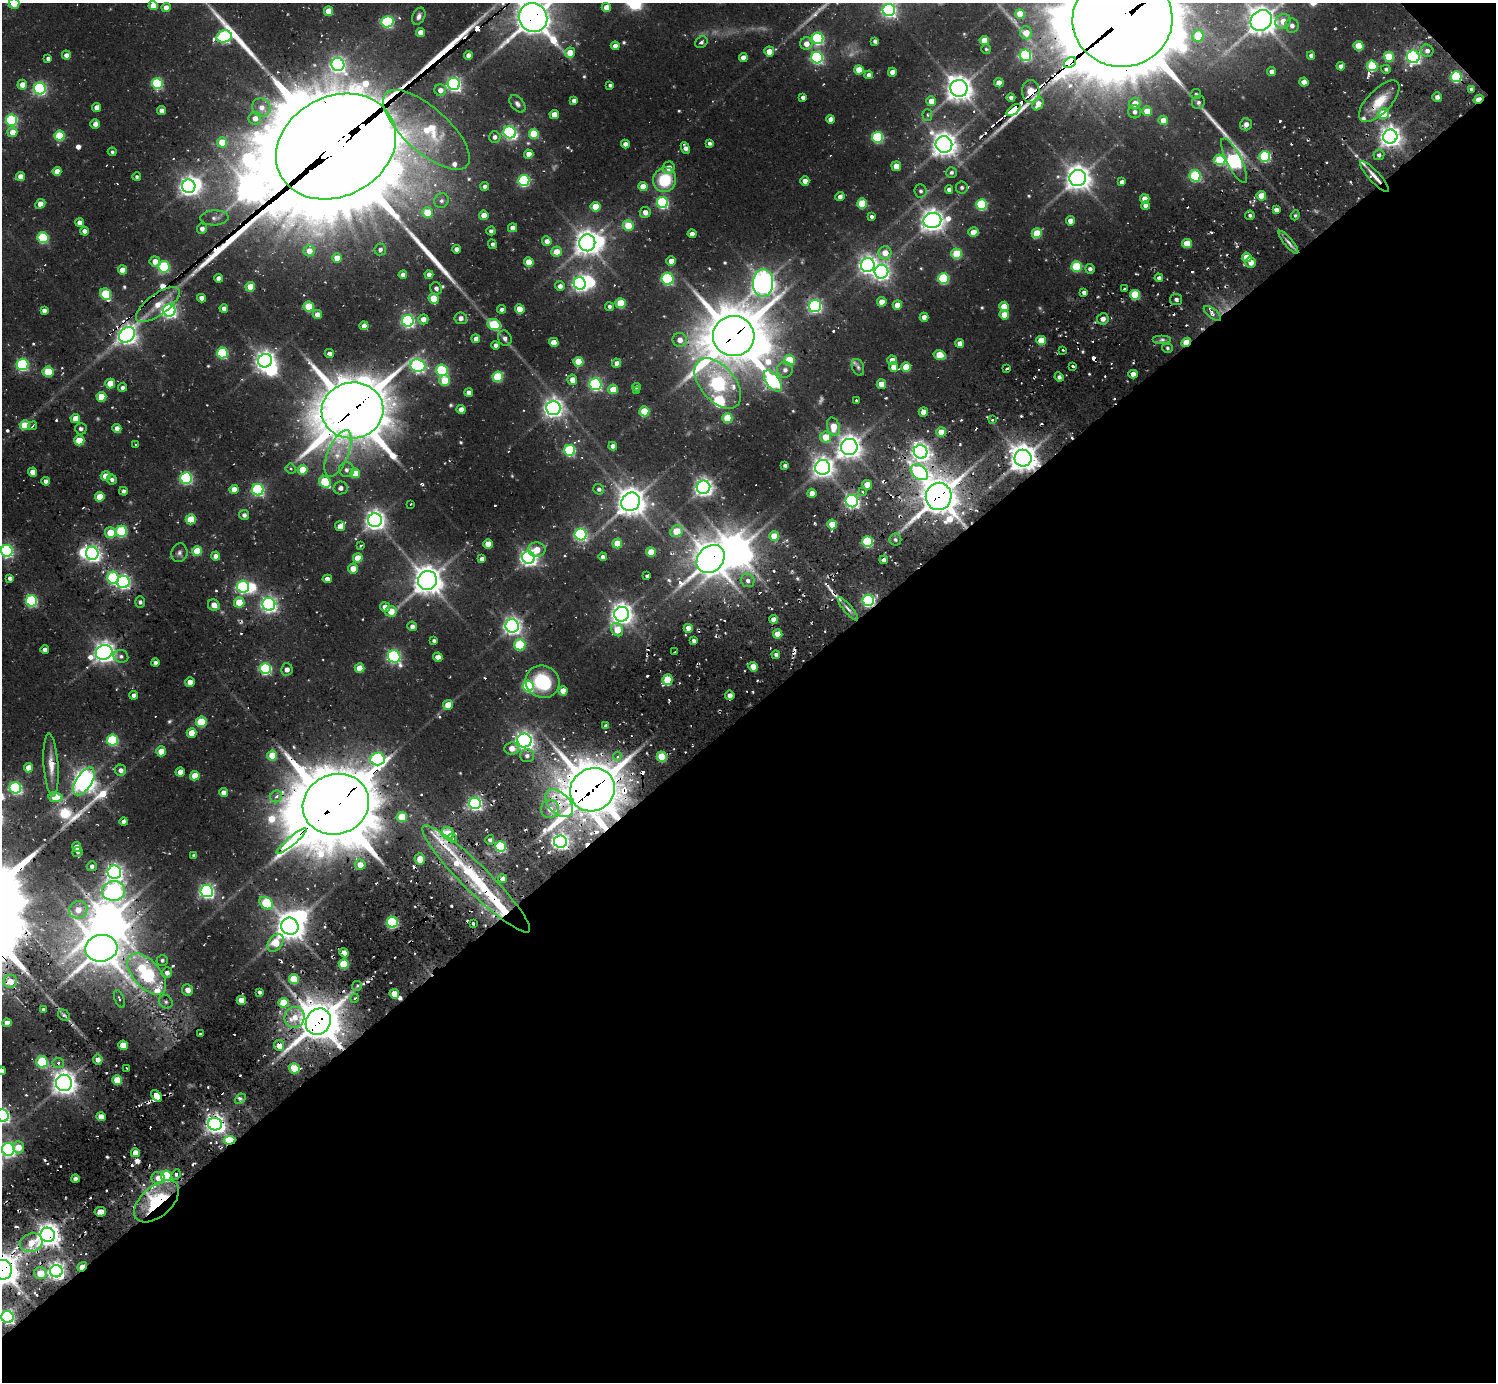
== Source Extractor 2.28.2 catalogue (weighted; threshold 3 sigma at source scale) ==
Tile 12 of 4 x 4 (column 4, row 3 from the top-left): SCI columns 4549-6042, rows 1533-2912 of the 6310 x 6286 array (HDU 1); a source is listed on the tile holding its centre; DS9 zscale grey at full resolution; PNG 1498 x 1384 px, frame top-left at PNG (2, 3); each listed source drawn as its Kron ellipse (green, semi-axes under 4 px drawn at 4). Shown black and unused: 49% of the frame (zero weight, under 2 of 3 exposures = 12% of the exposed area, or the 3 px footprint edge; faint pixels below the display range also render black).
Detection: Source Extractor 2.28.2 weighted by HDU 2 'WHT'; one run over the whole footprint, this tile lists its part. Background 0.104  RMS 0.01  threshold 0.0466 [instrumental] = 3 sigma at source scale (4.5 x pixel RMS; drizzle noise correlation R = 1.50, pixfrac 1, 0.05/0.05 arcsec/px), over >= 5 px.
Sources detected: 639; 6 too faint to see at this stretch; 18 inside a brighter object's white glare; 38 cosmic-ray / hot-pixel residue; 6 long thin detections or spike segments (spike, bleed or trail) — neither listed nor drawn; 12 inside a brighter listed object's ellipse — not listed separately; of the other 559, all 500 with FLUX_AUTO >= 1.58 (the completeness limit of this list) listed and drawn (59 fainter detections not listed), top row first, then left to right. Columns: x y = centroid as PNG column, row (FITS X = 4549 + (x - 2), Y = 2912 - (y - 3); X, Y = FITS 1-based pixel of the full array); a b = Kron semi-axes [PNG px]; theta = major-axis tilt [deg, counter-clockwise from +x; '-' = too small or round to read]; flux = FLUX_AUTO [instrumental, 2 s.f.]
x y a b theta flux
14 3 5 5 - 19
153 6 4 4 - 16
166 7 4 4 - 7.7
606 7 5 4 - 12
889 10 6 6 - 250
329 11 4 4 - 17
1020 14 5 4 - 18
419 16 9 6 65 3.7
533 18 15 14 - 2100
1122 19 50 48 11 22000
1261 20 11 10 - 1300
1283 21 8 7 - 15
387 22 6 5 - 130
1292 25 7 6 - 5.3
421 32 4 4 - 12
1026 33 6 6 - 12
224 36 8 6 14 170
1198 36 6 5 - 46
818 38 6 5 - 140
984 40 4 4 - 16
875 41 4 4 - 3.1
701 42 7 5 37 2.5
806 44 6 6 - 9.2
615 46 4 4 - 6.6
1358 46 5 5 - 31
986 49 5 4 - 1.6
769 51 5 5 - 14
1427 51 6 6 - 4.5
570 53 5 5 - 19
66 55 4 4 - 5.4
468 55 4 4 - 6.8
1025 55 6 6 - 140
1311 55 4 4 - 3.9
743 57 4 4 - 7.7
1389 57 5 5 - 35
1413 57 6 6 - 250
817 58 6 5 - 180
48 59 4 4 - 3.5
1070 62 7 4 34 750
338 65 6 6 - 290
1341 66 4 4 - 4.7
1372 66 5 5 - 64
1386 69 5 4 - 2.4
859 70 5 4 - 20
892 72 4 4 - 8.4
1272 72 4 4 - 6.2
869 75 4 4 - 4.8
1456 77 5 5 - 110
1304 82 4 4 - 7.6
157 83 5 5 - 110
999 83 5 4 - 8.5
454 84 6 6 - 270
22 85 5 5 - 10
610 85 4 3 - 2.3
40 88 6 6 - 200
959 88 8 8 - 1000
1472 89 4 3 - 3.1
440 90 6 6 - 8.8
1031 91 11 8 89 44
1196 94 5 5 - 2.2
803 97 4 4 - 3.5
1011 97 4 4 - 4
1437 97 5 5 - 4.1
1478 99 5 3 - 23
574 100 4 4 - 4.2
931 101 5 5 - 12
1379 101 26 12 46 24
1198 102 7 6 - 2.7
517 104 10 6 -49 3.4
1038 104 7 5 57 13
1135 104 6 5 - 13
97 107 4 4 - 7.6
261 107 9 8 - 8.8
161 110 4 4 - 6.8
1014 110 8 4 37 160
1147 111 5 5 - 19
1134 112 6 6 - 4.2
554 114 5 4 - 12
1383 114 5 5 - 30
927 115 5 5 - 1.7
255 118 6 6 - 7.2
831 119 4 4 - 8.5
12 120 5 5 - 110
1163 120 5 4 - 13
95 124 5 5 - 5.9
1246 124 6 5 - 6
426 130 54 22 -42 90
12 132 5 5 - 13
510 132 6 6 - 190
534 134 5 5 - 41
59 136 5 5 - 50
495 137 6 5 - 3.5
877 137 5 5 - 100
1390 137 7 7 - 730
222 142 5 5 - 23
709 143 4 4 - 2.7
625 144 4 4 - 6.3
944 145 8 8 - 980
336 146 62 50 28 37000
685 148 6 4 -67 5
112 152 4 4 - 2.2
529 154 4 4 - 12
1379 155 5 5 - 3.5
1265 156 5 5 - 110
1220 160 6 5 - 47
1234 161 25 7 -63 290
896 166 5 5 - 12
669 168 6 6 - 8.2
57 171 4 4 - 11
951 172 5 5 - 2.5
20 176 4 4 - 7.8
1195 176 5 5 - 88
137 177 4 4 - 1.8
1374 177 20 5 -47 9.3
1078 178 8 8 - 1100
524 180 5 5 - 130
665 180 12 11 - 45
805 181 4 4 - 7.3
1122 182 4 4 - 4.1
189 186 7 6 - 540
485 186 4 4 - 4.2
643 187 4 4 - 15
962 187 6 6 - 2
949 189 4 4 - 4.6
920 191 7 6 - 2.9
1261 196 5 4 - 20
840 197 5 4 - 4.7
1145 199 5 4 - 13
441 201 7 7 - 3.8
662 203 5 5 - 130
862 203 5 5 - 38
40 204 5 4 - 10
981 204 5 5 - 92
1145 205 4 4 - 5
595 207 5 5 - 29
1276 210 4 4 - 5
427 212 5 5 - 23
645 212 5 5 - 7.5
484 215 4 4 - 14
1250 215 5 4 - 2.4
1295 215 5 4 - 1.6
871 217 4 3 - 2.7
214 218 14 7 4 5.5
932 221 9 7 12 890
1071 221 4 4 - 9.3
79 222 4 4 - 6.9
628 225 5 5 - 25
512 228 4 4 - 5.1
202 229 5 5 - 5.1
84 231 4 4 - 5.7
491 231 4 4 - 2.4
973 232 5 5 - 12
1037 233 5 5 - 36
692 234 4 4 - 5.6
43 238 5 5 - 78
547 241 5 4 - 6.4
1288 242 14 4 -51 4.1
587 243 8 8 - 1000
1187 243 5 4 - 24
492 244 5 3 - 3.1
380 249 6 5 - 3.2
456 249 4 4 - 5.3
309 251 5 5 - 9.9
556 251 5 5 - 13
885 253 6 6 - 14
957 254 5 5 - 44
1247 257 5 4 - 22
337 258 4 4 - 13
155 261 5 5 - 9
671 261 4 4 - 10
529 262 5 4 - 19
1251 262 5 5 - 11
868 265 7 7 - 500
1077 266 5 5 - 66
164 267 5 5 - 110
1090 269 5 4 - 3.4
123 270 4 4 - 14
881 272 7 6 - 390
403 275 4 4 - 5
429 275 4 4 - 6.7
218 278 4 4 - 6.2
943 278 5 5 - 88
1159 278 4 4 - 3.9
668 279 6 6 - 120
580 283 6 6 - 300
763 283 14 10 87 960
560 286 5 5 - 5
250 287 5 4 - 20
436 288 6 5 - 3.6
1124 289 3 3 - 1.8
1084 292 4 4 - 4.7
106 294 6 5 - 65
1135 295 5 5 - 51
202 298 4 4 - 4.5
434 299 5 5 - 33
1176 299 6 5 - 3.1
882 302 5 4 - 13
621 303 5 5 - 42
158 304 26 10 36 19
897 305 5 4 - 13
309 306 5 5 - 45
609 306 4 4 - 2.5
815 306 6 6 - 220
1004 307 5 4 - 18
224 308 4 4 - 5.2
502 309 4 3 - 3.2
520 309 5 4 - 20
44 310 4 4 - 4.6
169 310 6 6 - 300
1212 313 10 4 -38 4.3
317 315 5 4 - 10
1004 315 5 5 - 14
924 317 4 4 - 6.6
461 318 6 6 - 4.8
423 319 5 5 - 7.6
1103 319 5 5 - 6
408 321 6 6 - 220
494 324 7 5 -26 59
364 326 4 4 - 8.6
127 335 9 7 43 590
734 336 21 20 - 3800
505 338 8 6 -63 3.9
476 339 4 4 - 7.1
680 340 7 7 - 8.3
1162 340 9 4 0 3.1
1041 341 5 4 - 23
554 342 5 4 - 14
1186 342 5 3 - 35
960 343 4 4 - 6.9
496 345 4 4 - 5.5
1167 348 5 4 - 2
1063 350 3 2 - 1.8
222 353 5 5 - 82
329 354 4 4 - 4.5
939 355 6 5 - 24
789 360 5 5 - 37
892 360 5 4 - 11
265 361 7 6 - 640
578 362 5 5 - 35
617 363 4 4 - 7.2
22 364 6 6 - 130
418 366 8 6 -7 260
1073 366 3 3 - 2.6
858 367 9 5 -68 2.3
893 367 5 4 - 10
906 367 5 5 - 26
1007 368 3 3 - 2.4
442 370 6 5 - 110
785 370 8 8 - 6.1
48 372 5 5 - 41
1133 374 4 4 - 8.4
498 377 5 5 - 60
1059 377 5 4 - 2.8
572 380 5 5 - 11
445 381 5 5 - 31
773 381 12 6 -54 260
110 383 5 5 - 22
718 383 29 17 -50 290
596 384 6 6 - 160
881 384 5 4 - 16
122 387 4 4 - 3.5
637 387 4 4 - 2.2
613 389 5 4 - 19
636 391 4 3 - 1.6
469 392 4 4 - 6.5
101 397 5 5 - 23
856 400 3 3 - 2.4
553 408 7 7 - 560
461 409 4 4 - 8.2
352 410 31 28 10 5000
644 411 5 5 - 37
923 412 5 4 - 9.3
75 418 5 4 - 13
727 418 5 5 - 40
992 419 4 3 - 2.4
25 425 5 5 - 25
33 426 4 3 - 2.3
833 427 9 6 -71 20
117 428 4 4 - 8.6
81 429 6 5 - 2.9
941 432 5 5 - 18
826 437 5 5 - 22
79 440 5 5 - 28
136 445 3 3 - 3
613 446 4 4 - 6.1
849 447 8 8 - 920
570 450 5 5 - 110
920 452 7 6 - 530
338 453 25 10 68 18
1023 458 8 8 - 1300
785 465 4 3 - 2.1
823 467 7 7 - 660
291 469 5 5 - 2.7
303 470 5 5 - 26
346 470 7 7 - 4.2
33 472 4 4 - 11
919 472 10 6 -38 170
355 473 5 5 - 21
106 476 5 4 - 17
186 478 6 6 - 150
112 479 5 5 - 3.4
46 481 4 4 - 4
325 482 6 5 - 59
867 485 5 4 - 19
703 487 7 6 - 530
340 488 7 6 - 4.6
234 489 4 4 - 10
599 489 5 5 - 3.1
258 490 6 5 - 160
123 491 4 4 - 2.4
863 492 4 3 - 2.7
812 493 4 4 - 9
939 496 13 13 - 2300
100 497 5 5 - 26
852 501 6 6 - 230
631 502 10 8 41 1400
410 504 3 3 - 1.6
244 515 5 5 - 3.6
191 519 5 5 - 34
375 520 7 7 - 640
832 524 5 5 - 26
340 526 5 5 - 8.8
121 531 5 5 - 86
677 531 6 5 - 30
110 533 5 5 - 24
581 534 6 6 - 180
774 536 5 5 - 22
895 540 6 6 - 2.5
867 542 5 5 - 98
617 543 5 5 - 22
488 544 5 4 - 16
361 545 3 3 - 1.7
537 550 9 7 -1 13
7 551 6 6 - 190
197 551 5 5 - 32
651 552 5 5 - 25
92 553 6 6 - 370
179 553 9 8 - 3.6
216 556 4 4 - 7.8
603 557 4 4 - 3.6
358 558 5 4 - 22
529 558 6 6 - 430
482 559 4 4 - 5.2
711 559 15 12 45 2000
884 560 4 4 - 5.2
353 569 5 5 - 12
647 576 3 3 - 15
10 578 4 4 - 3.8
113 578 6 6 - 110
327 579 5 4 - 5.4
427 580 9 9 - 1400
748 580 7 6 - 4
123 582 6 6 - 230
243 587 6 6 - 140
868 600 6 5 - 190
31 601 6 5 - 130
140 602 5 5 - 2.7
239 602 5 5 - 25
269 604 6 6 - 360
214 605 6 5 - 8.6
385 607 5 5 - 8
848 609 15 4 -50 4.5
391 611 6 5 - 15
622 614 7 7 - 790
773 619 4 4 - 7.4
412 626 5 5 - 5.1
512 626 6 6 - 470
688 628 4 4 - 11
617 630 7 5 -56 20
778 634 5 4 - 13
434 641 4 3 - 2.4
694 641 3 3 - 2.6
520 645 5 5 - 63
45 650 4 4 - 3.9
104 652 8 7 - 690
674 652 4 2 - 1.8
776 655 4 4 - 3.3
121 656 7 6 - 3
394 656 6 6 - 200
438 657 5 4 - 7.8
155 663 4 4 - 3.9
753 667 5 4 - 14
359 668 5 4 - 20
265 669 5 5 - 130
287 669 6 5 - 5.1
668 680 5 5 - 43
190 682 5 4 - 11
543 682 17 16 - 59
528 686 5 5 - 100
563 691 4 4 - 13
134 695 4 4 - 5
730 695 4 4 - 6.3
448 705 5 5 - 14
201 722 5 5 - 52
606 726 4 4 - 3.9
192 733 5 5 - 21
112 740 5 5 - 100
524 741 7 7 - 490
511 748 7 6 - 9.1
161 751 5 5 - 19
272 755 5 5 - 28
527 756 7 6 - 4.4
617 756 4 4 - 2.8
662 757 5 5 - 50
377 759 7 6 - 170
51 765 31 7 -86 14
28 768 4 4 - 15
121 770 6 5 - 5.5
180 772 4 4 - 8.8
195 776 5 4 - 21
84 781 16 7 57 900
15 788 6 5 - 170
592 790 23 21 33 3700
223 792 4 4 - 6.7
276 796 6 5 - 4.4
56 797 7 5 -10 33
475 803 6 5 - 240
559 803 16 10 -45 24
336 804 34 30 22 11000
550 809 9 9 - 10
402 817 5 5 - 31
124 822 4 4 - 4.7
448 833 6 6 - 26
452 838 5 4 - 2.2
490 840 5 4 - 2.8
291 841 19 4 40 2100
560 841 6 6 - 420
500 846 5 5 - 120
77 847 5 4 - 8.6
77 852 5 5 - 2.3
194 856 4 3 - 2.5
420 859 6 5 - 11
360 865 5 5 - 12
92 866 5 5 - 3.4
114 872 7 7 - 390
502 878 5 4 - 5.9
476 879 74 13 -45 100
113 891 11 10 - 390
207 891 6 6 - 300
266 903 7 5 -37 77
78 910 9 8 - 13
392 922 5 5 - 140
473 923 3 3 - 2.1
290 926 9 8 - 1300
276 943 10 6 51 28
101 948 16 13 7 2100
344 953 5 4 - 11
162 960 5 5 - 2.4
344 964 5 5 - 48
167 973 5 5 - 4.8
147 974 25 13 -48 240
294 979 5 5 - 36
10 981 7 6 - 13
357 986 5 5 - 2.3
188 990 5 5 - 7.6
259 992 3 3 - 2.9
394 994 5 4 - 21
355 998 4 3 - 1.7
119 999 9 4 -66 2.4
241 1000 4 4 - 13
166 1002 7 6 - 2.6
283 1003 5 5 - 37
43 1010 3 3 - 2.5
64 1015 6 5 - 2.3
295 1017 10 10 - 14
318 1022 14 12 56 2600
7 1023 4 4 - 7.5
200 1034 3 3 - 4.6
123 1045 5 4 - 25
279 1045 5 5 - 10
98 1060 5 5 - 6.8
42 1062 6 5 - 72
58 1063 6 5 - 2.3
127 1068 3 2 - 2.1
294 1068 5 5 - 45
2 1071 4 4 - 5.4
117 1080 5 5 - 31
64 1083 8 8 - 930
156 1096 6 4 -49 17
240 1099 6 4 43 2
3 1116 6 5 - 300
101 1117 4 4 - 9.9
215 1124 7 6 - 590
229 1140 6 4 7 60
18 1147 6 5 - 12
8 1149 6 6 - 280
135 1153 4 4 - 12
176 1174 5 4 - 2.4
166 1176 5 5 - 79
158 1178 7 6 - 9.7
75 1179 4 4 - 3.8
157 1201 26 15 41 71
100 1212 6 4 8 13
48 1235 7 7 - 970
31 1243 11 9 19 19
82 1267 5 3 - 25
2 1270 10 9 - 1600
56 1271 6 6 - 430
40 1273 6 6 - 19
7 1317 6 6 - 260
Overlapping masked pixels (flux is a lower limit): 38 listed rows (the first 20) at x y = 533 18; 1122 19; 1070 62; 1456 77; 1031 91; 1478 99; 1379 101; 1014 110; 336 146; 1374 177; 158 304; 127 335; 734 336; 1186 342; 352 410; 1023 458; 919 472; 939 496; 711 559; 868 600
Isophote crosses this tile's border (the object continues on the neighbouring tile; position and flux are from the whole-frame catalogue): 11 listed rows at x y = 14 3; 889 10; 533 18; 1122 19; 1261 20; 7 551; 2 1071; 3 1116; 8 1149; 2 1270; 7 1317